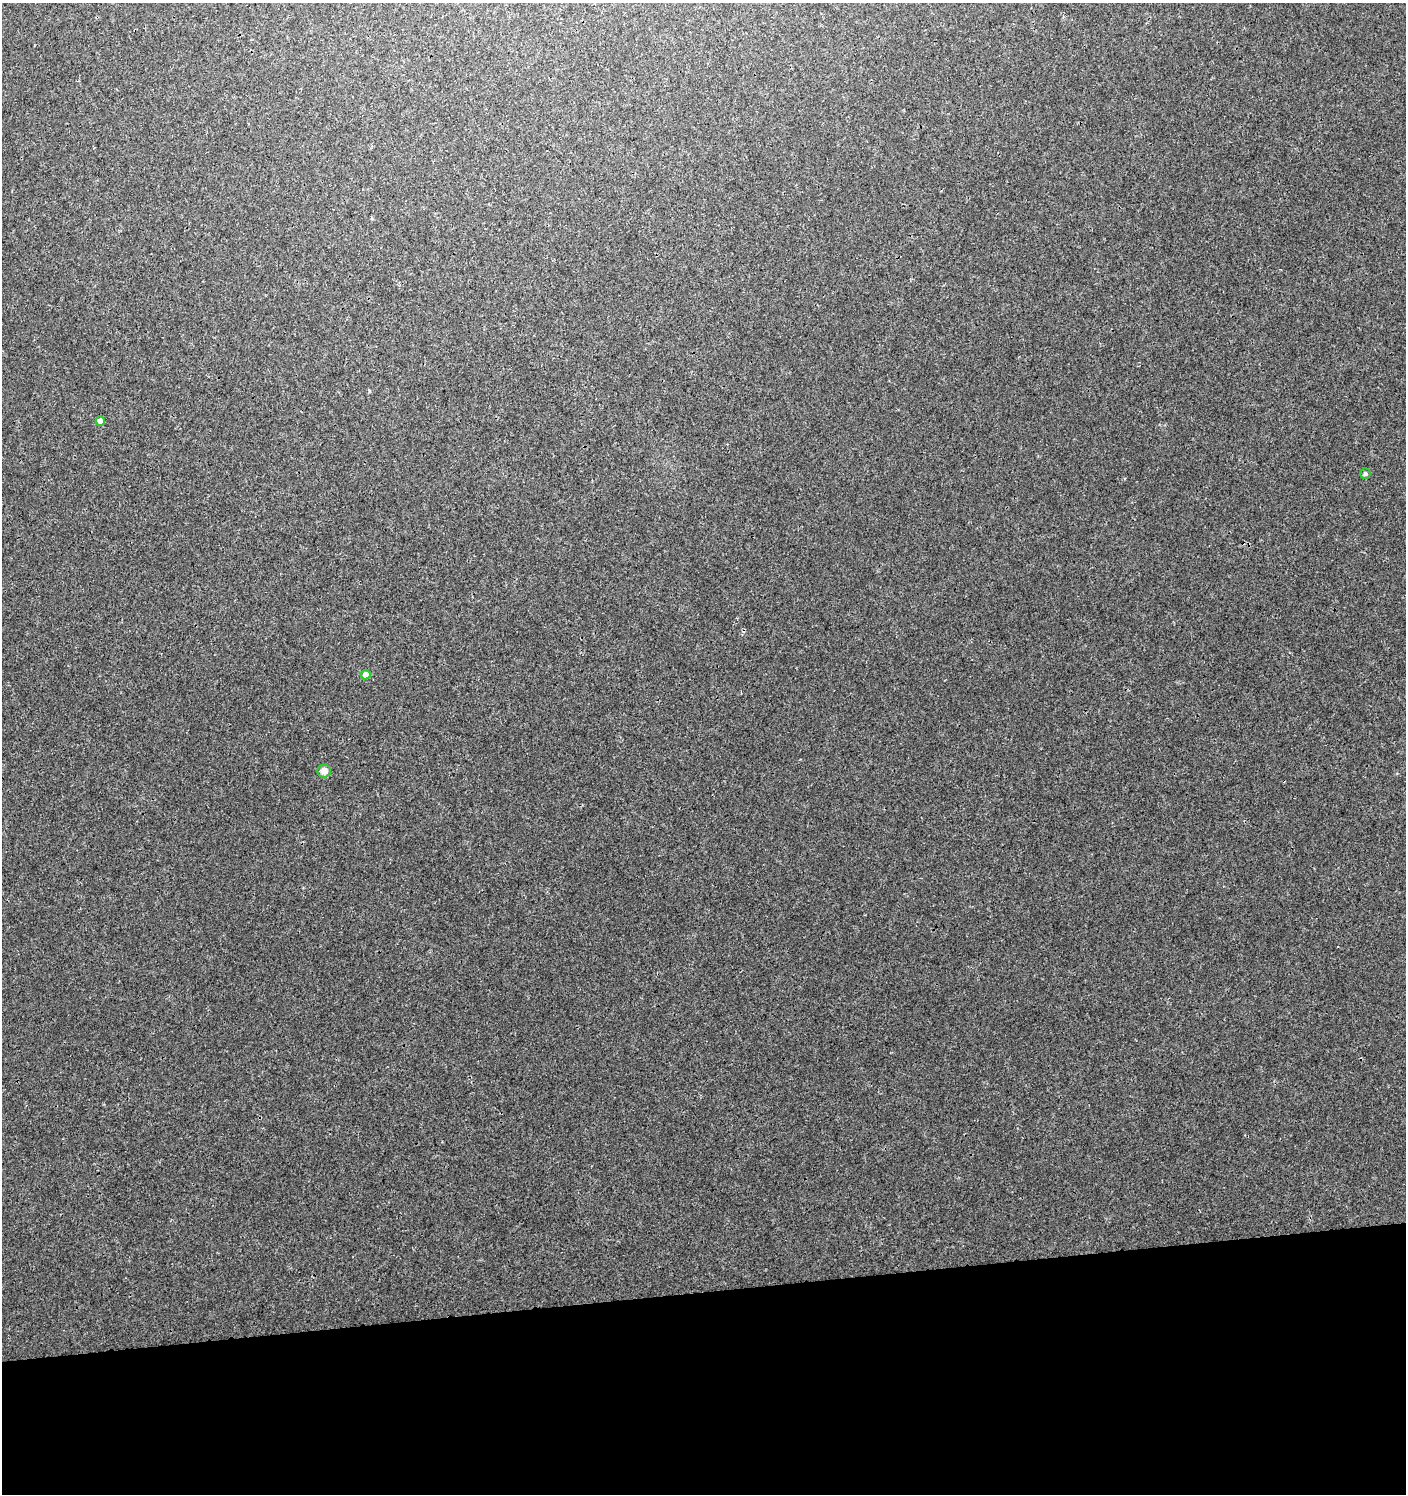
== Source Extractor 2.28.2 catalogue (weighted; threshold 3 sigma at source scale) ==
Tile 8 of 3 x 3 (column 2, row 3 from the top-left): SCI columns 1412-2815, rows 46-1537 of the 4271 x 4564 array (HDU 1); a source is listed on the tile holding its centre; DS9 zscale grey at full resolution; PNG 1408 x 1496 px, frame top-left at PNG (2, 3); each listed source drawn as its Kron ellipse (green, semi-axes under 4 px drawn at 4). Shown black and unused: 14% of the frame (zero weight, under 3 of 4 exposures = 4% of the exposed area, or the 3 px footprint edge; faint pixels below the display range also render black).
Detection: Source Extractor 2.28.2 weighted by HDU 2 'WHT'; one run over the whole footprint, this tile lists its part. Background 0.00163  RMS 0.0022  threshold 0.00983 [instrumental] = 3 sigma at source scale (4.5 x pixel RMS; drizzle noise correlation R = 1.50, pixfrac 1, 0.0396/0.0396 arcsec/px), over >= 5 px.
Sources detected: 4; all 4 listed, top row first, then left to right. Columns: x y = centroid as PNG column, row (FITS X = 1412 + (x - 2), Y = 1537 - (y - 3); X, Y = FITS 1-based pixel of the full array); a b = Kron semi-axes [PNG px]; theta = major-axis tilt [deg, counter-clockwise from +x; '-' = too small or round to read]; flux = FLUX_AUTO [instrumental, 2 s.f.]
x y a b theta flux
100 421 5 4 - 2.3
1365 474 5 5 - 0.45
366 675 5 4 - 2.1
324 771 6 6 - 1.7